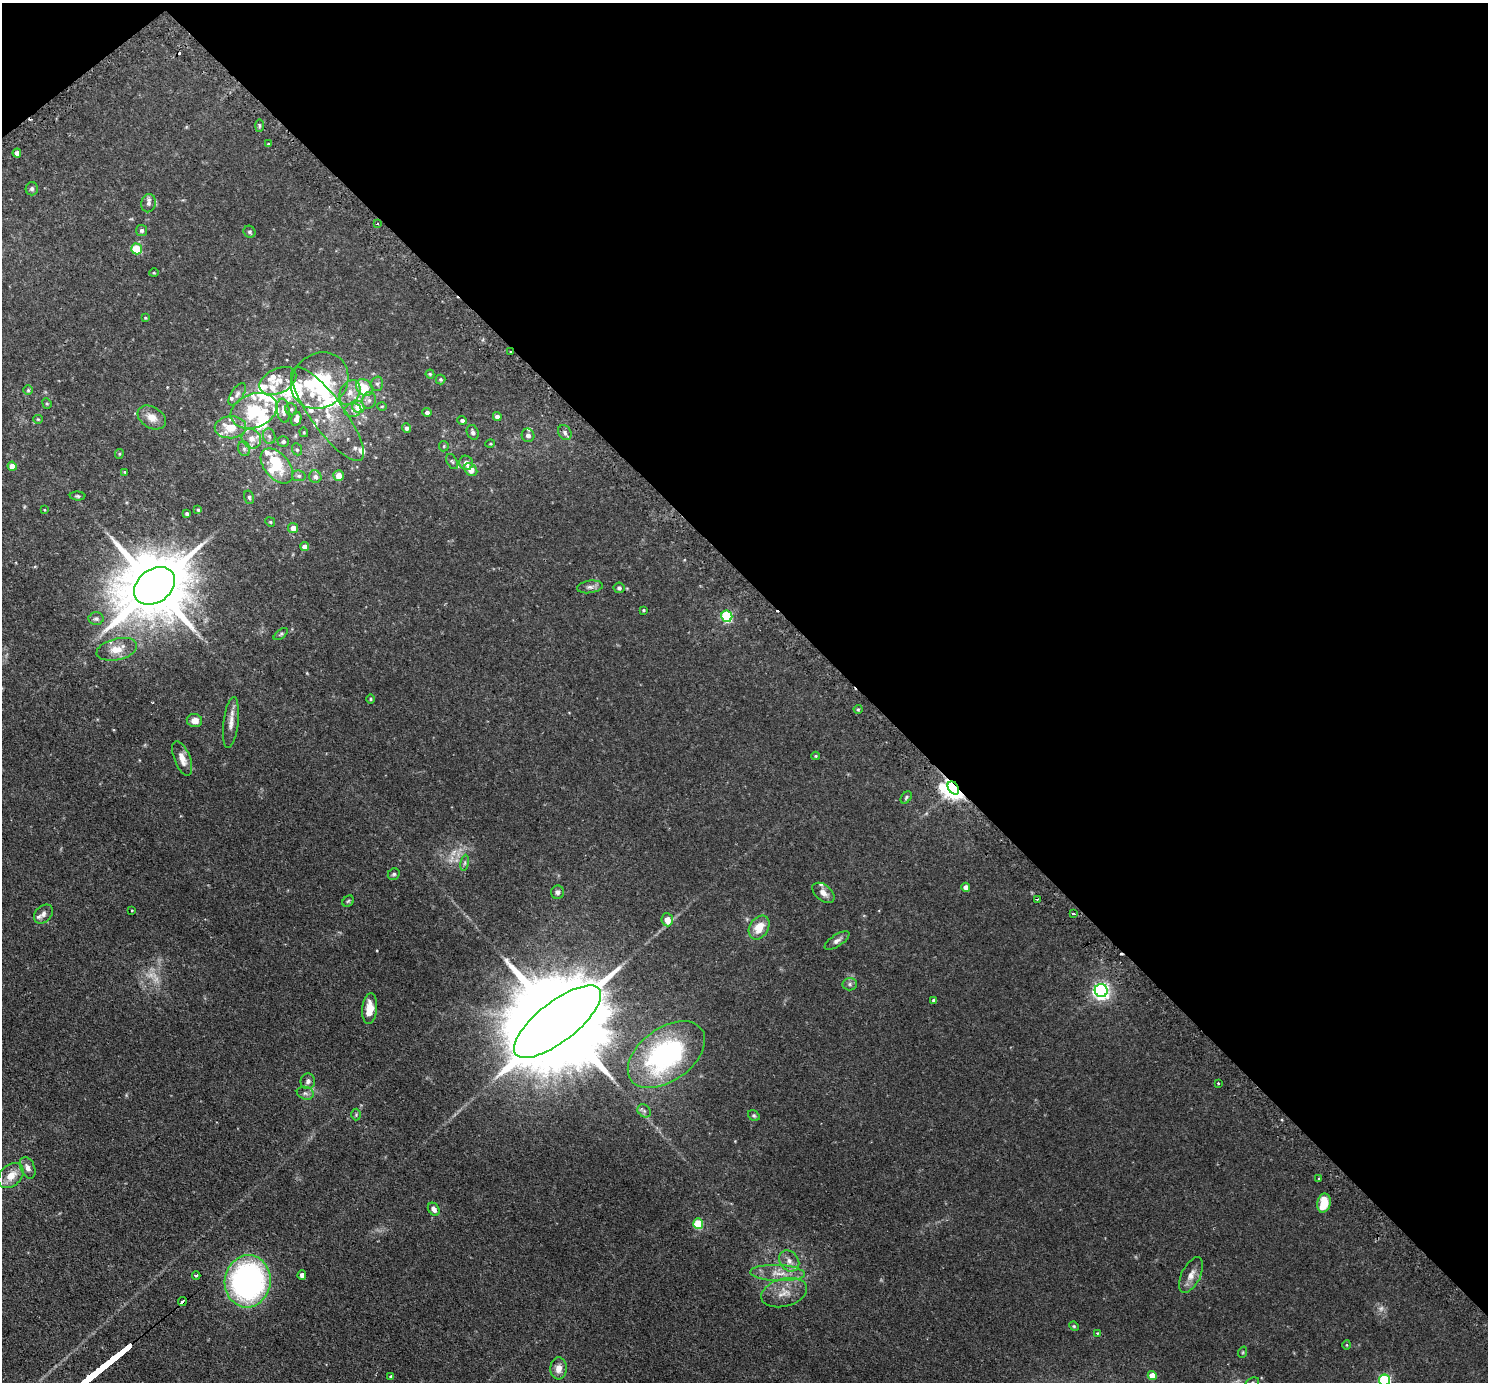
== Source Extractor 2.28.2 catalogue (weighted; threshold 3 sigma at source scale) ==
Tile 3 of 4 x 4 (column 3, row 1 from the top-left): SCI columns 3022-4507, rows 4329-5708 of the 6041 x 6039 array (HDU 1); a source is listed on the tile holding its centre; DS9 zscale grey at full resolution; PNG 1490 x 1384 px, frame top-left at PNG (2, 3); each listed source drawn as its Kron ellipse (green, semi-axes under 4 px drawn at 4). Shown black and unused: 43% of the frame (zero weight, under 2 of 3 exposures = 4% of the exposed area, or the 3 px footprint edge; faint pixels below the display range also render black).
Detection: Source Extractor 2.28.2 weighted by HDU 2 'WHT'; one run over the whole footprint, this tile lists its part. Background 0.0806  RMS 0.0067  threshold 0.0301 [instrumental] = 3 sigma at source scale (4.5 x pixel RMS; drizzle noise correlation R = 1.50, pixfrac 1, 0.05/0.05 arcsec/px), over >= 5 px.
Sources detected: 172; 5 too faint to see at this stretch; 7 inside a brighter object's white glare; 2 cosmic-ray / hot-pixel residue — neither listed nor drawn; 27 inside a brighter listed object's ellipse — not listed separately; the other 131 listed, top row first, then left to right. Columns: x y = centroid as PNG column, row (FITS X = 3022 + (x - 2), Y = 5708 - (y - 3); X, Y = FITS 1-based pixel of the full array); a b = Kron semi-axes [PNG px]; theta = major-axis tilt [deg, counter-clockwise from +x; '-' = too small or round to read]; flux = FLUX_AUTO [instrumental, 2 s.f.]
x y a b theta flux
259 125 6 3 90 0.9
268 144 3 3 - 0.83
17 153 4 4 - 3.9
32 189 6 6 - 1.4
148 203 9 7 76 2.5
377 224 4 2 - 0.56
142 230 5 5 - 1.4
250 232 6 5 - 1.2
136 249 5 5 - 25
154 273 5 3 - 0.58
145 318 4 3 - 0.63
511 352 3 2 - 0.94
430 374 4 4 - 0.82
441 379 5 5 - 1
278 381 19 12 27 8.6
320 381 30 26 42 42
377 384 7 6 - 1.6
364 388 9 7 -47 17
28 390 5 5 - 0.82
350 392 13 9 58 5.8
237 394 13 6 57 2.6
369 400 8 6 76 2.3
47 403 5 4 - 0.79
382 406 5 3 - 0.59
358 407 6 6 - 12
291 409 6 5 - 1.3
353 410 8 7 - 2.6
254 411 24 16 20 29
283 411 12 6 -82 4.2
427 412 4 4 - 2
328 414 57 17 -54 27
152 417 15 10 -31 6.9
497 417 4 4 - 2.9
38 419 5 4 - 0.64
296 419 7 5 78 3.9
462 420 4 4 - 1.5
230 427 16 11 2 14
407 428 5 4 - 1.8
304 432 5 4 - 0.75
473 432 7 5 -68 1.9
565 433 8 6 -60 1.9
528 435 7 6 - 2.6
269 436 8 6 -75 1.8
251 439 10 9 - 5
283 442 6 5 - 1.6
490 444 5 3 - 0.52
444 446 5 5 - 0.74
244 449 7 6 - 1.7
297 449 6 5 - 0.99
119 454 5 4 - 0.68
452 462 8 5 -61 1.3
466 463 7 7 - 4.2
12 466 5 4 - 6.9
277 466 20 12 -50 16
471 470 7 5 -44 6.3
125 472 4 3 - 0.71
339 475 5 5 - 5.7
299 476 7 5 -11 1.4
315 477 6 6 - 2.5
78 496 8 4 -1 1.1
249 497 7 5 -74 1.1
44 510 3 3 - 0.46
198 510 4 3 - 0.78
187 514 3 3 - 0.99
270 522 5 4 - 0.73
293 528 5 5 - 4.9
305 547 4 4 - 4.7
154 586 22 16 36 6500
590 587 13 6 8 2.5
619 588 5 5 - 1.4
643 610 4 3 - 0.72
727 616 6 5 - 58
96 619 7 6 - 1.6
281 634 8 4 36 1
117 649 21 10 13 9.7
370 699 4 3 - 0.69
858 709 4 4 - 0.82
194 721 8 6 -7 5.2
231 722 26 7 83 5.6
816 756 4 3 - 0.75
182 759 18 8 -69 6.1
953 788 7 5 -55 490
906 797 7 4 53 1.1
465 863 8 4 82 1.3
394 874 6 5 - 1.2
966 887 5 4 - 4.2
557 892 6 6 - 2.4
823 893 13 8 -39 4.1
1037 899 3 2 - 0.55
348 901 6 5 - 0.94
132 910 3 2 - 0.67
43 914 11 8 44 2.6
1073 914 4 3 - 2.9
667 920 6 5 - 7.2
759 928 13 9 57 10
837 941 14 6 33 2.8
850 984 7 6 - 1.6
1101 990 6 6 - 230
934 1000 4 3 - 1.9
370 1009 15 7 84 9.1
558 1022 53 20 38 22000
666 1055 43 26 36 120
308 1081 8 7 - 2.3
1218 1083 3 2 - 0.93
305 1093 8 6 -14 1.9
644 1111 7 6 - 1.7
356 1115 6 5 - 0.87
754 1115 6 5 - 0.99
28 1168 11 7 -67 3
11 1175 14 10 44 9.1
1319 1178 3 3 - 2.6
1324 1203 10 6 78 13
434 1209 7 5 -55 2.7
698 1224 5 5 - 31
789 1261 11 9 -50 4.4
778 1273 27 8 -2 9.2
196 1275 4 3 - 1
302 1275 4 4 - 2.5
1191 1275 19 9 63 6
248 1281 26 23 82 170
784 1293 23 14 15 9.9
182 1302 4 3 - 3.9
1074 1326 5 4 - 0.74
1097 1333 3 3 - 0.85
1347 1345 5 3 - 0.6
1243 1352 6 3 72 0.72
558 1368 11 8 86 5.3
391 1376 4 3 - 1.3
1152 1376 4 4 - 8.8
1385 1380 6 5 - 76
1252 1382 7 4 19 1
Overlapping masked pixels (flux is a lower limit): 5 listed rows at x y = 511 352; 953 788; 1073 914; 558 1022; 182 1302
Isophote crosses this tile's border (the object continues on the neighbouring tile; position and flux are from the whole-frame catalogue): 2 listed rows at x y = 1385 1380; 1252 1382